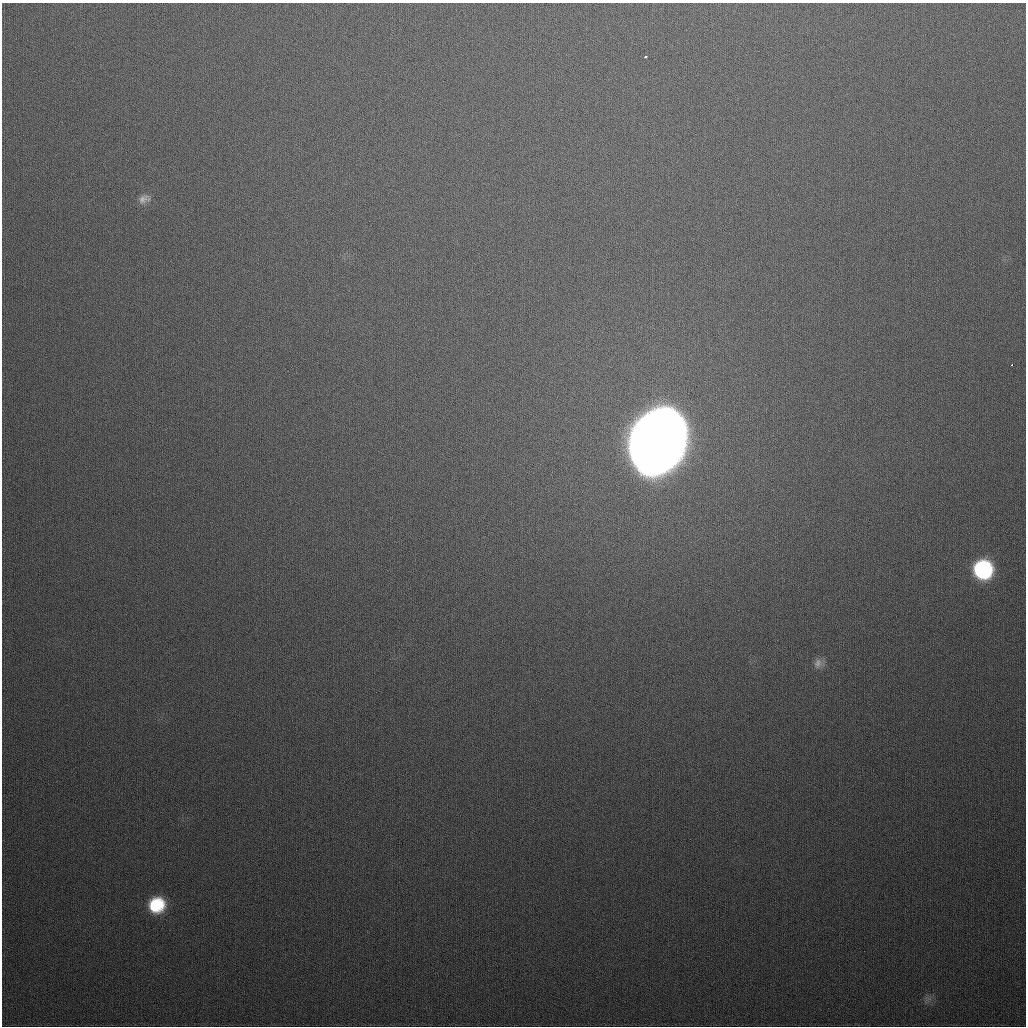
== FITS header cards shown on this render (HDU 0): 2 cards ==
NAXIS1  =                 1024
NAXIS2  =                 1024

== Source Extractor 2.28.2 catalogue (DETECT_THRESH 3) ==
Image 1024 x 1024 px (HDU 0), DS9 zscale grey, 1 PNG px = 1 image px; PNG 1028 x 1028 px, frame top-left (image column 1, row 1024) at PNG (2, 3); no overlay
Background 371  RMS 14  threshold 42.3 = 3 sigma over >= 5 px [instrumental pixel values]
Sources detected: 7; all 7 listed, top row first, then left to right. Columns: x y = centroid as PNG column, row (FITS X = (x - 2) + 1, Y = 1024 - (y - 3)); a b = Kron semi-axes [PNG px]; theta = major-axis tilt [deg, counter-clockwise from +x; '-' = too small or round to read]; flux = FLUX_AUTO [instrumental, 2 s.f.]
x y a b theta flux
645 57 3 3 - 1.5e+03
143 199 14 10 29 6.6e+03
1012 365 3 2 - 1.9e+03
657 442 48 36 69 3.7e+06
983 569 14 14 - 1.3e+05
818 663 14 10 70 6.1e+03
156 905 15 14 - 4.3e+04